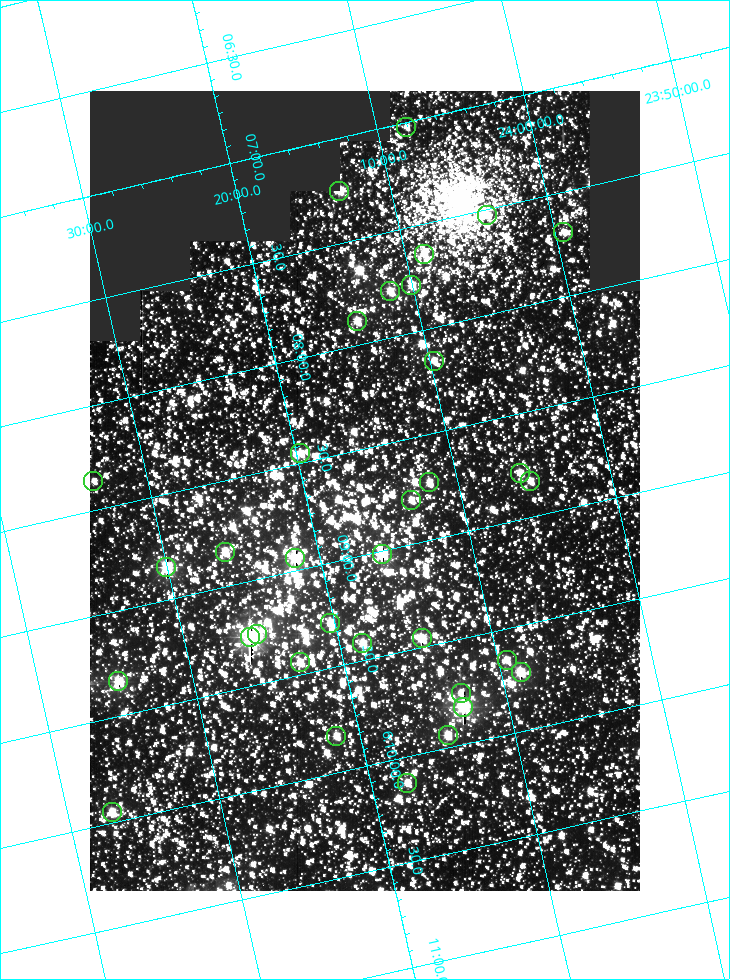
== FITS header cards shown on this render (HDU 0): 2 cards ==
NAXIS1  =                  550
NAXIS2  =                  800

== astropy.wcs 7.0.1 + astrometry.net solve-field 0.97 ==
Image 550 x 800 px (HDU 0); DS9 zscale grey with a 90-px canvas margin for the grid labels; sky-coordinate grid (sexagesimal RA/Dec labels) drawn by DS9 from the SOLVED WCS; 34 Tycho-2 reference stars matched to detected sources circled (green)
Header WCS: RA---TAN/DEC--TAN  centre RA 06:08:42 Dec +24:16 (92.17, +24.27 deg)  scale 3.98 arcsec/px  FOV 36.4' x 53.0'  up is -103 deg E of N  parity normal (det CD < 0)
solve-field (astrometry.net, Tycho-2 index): VERIFIED the header's WCS against the Tycho-2 star catalogue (verified at 3 index scales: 19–34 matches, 0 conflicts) and refined it, rather than solving blind
Solved WCS: RA---TAN-SIP/DEC--TAN-SIP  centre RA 06:08:42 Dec +24:16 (92.17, +24.27 deg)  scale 3.97 arcsec/px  FOV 36.4' x 53.0'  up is -103 deg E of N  parity normal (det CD < 0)
The solver's refit moves the header's centre by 0.32 arcsec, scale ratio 0.9999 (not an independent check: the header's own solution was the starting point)
Tycho-2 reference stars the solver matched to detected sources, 34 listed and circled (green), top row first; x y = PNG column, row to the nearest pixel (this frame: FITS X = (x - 90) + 1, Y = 800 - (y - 91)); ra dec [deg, ICRS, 3 dp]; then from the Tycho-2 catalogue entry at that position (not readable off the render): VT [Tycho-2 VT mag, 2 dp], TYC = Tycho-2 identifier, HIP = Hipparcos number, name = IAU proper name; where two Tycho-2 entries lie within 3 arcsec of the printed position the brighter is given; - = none
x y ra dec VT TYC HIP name
406 127 91.756 +24.135 11.55 1864-383-1 - -
339 191 91.813 +24.222 9.50 1864-951-1 - -
487 215 91.882 +24.069 10.67 1864-1197-1 - -
563 232 91.922 +23.991 11.04 1864-773-1 - -
424 254 91.910 +24.147 9.81 1864-677-1 - -
411 285 91.945 +24.168 9.83 1864-545-1 - -
390 291 91.946 +24.193 9.49 1864-879-1 - -
357 321 91.972 +24.235 9.87 1864-607-1 - -
434 361 92.040 +24.163 9.97 1864-387-1 - -
300 453 92.113 +24.329 10.09 1877-692-1 - -
520 473 92.195 +24.097 9.91 1877-1306-1 - -
93 481 92.090 +24.558 11.22 1868-1493-1 - -
530 481 92.208 +24.088 10.02 1877-898-1 - -
429 482 92.182 +24.197 9.90 1877-42-1 - -
411 500 92.198 +24.221 10.14 1877-234-1 - -
225 552 92.210 +24.434 9.33 1881-345-1 - -
382 554 92.254 +24.266 8.73 1877-224-1 - -
295 558 92.236 +24.360 8.19 1877-300-1 29148 -
166 567 92.212 +24.501 8.67 1881-93-1 - -
330 623 92.321 +24.338 9.42 1877-884-1 - -
257 634 92.315 +24.419 9.14 1881-15-1 - -
250 637 92.316 +24.428 7.55 1881-1595-1 - -
422 638 92.364 +24.244 8.80 1877-1589-1 - -
362 643 92.355 +24.308 9.21 1877-702-1 - -
507 660 92.412 +24.157 10.23 1877-766-1 - -
300 662 92.360 +24.380 9.69 1881-496-1 - -
521 672 92.431 +24.145 8.75 1877-16-1 - -
118 681 92.334 +24.580 8.60 1881-81-1 - -
461 693 92.439 +24.215 10.07 1877-154-1 - -
463 707 92.456 +24.215 7.57 1877-1484-1 - -
448 735 92.485 +24.239 9.49 1877-1276-1 - -
336 736 92.457 +24.359 9.75 1877-1432-1 - -
407 783 92.531 +24.294 10.40 1877-334-1 - -
112 812 92.487 +24.619 9.38 1881-1542-1 - -